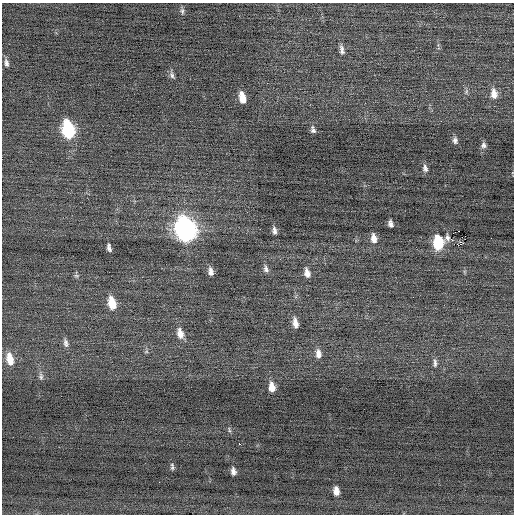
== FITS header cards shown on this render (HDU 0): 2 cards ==
NAXIS1  =                  512 / Axis length
NAXIS2  =                  512 / Axis length

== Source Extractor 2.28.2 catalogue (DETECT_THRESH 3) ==
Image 512 x 512 px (HDU 0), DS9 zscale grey, 1 PNG px = 1 image px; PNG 516 x 516 px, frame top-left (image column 1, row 512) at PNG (2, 3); no overlay
Background 0.00678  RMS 0.68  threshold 2.04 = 3 sigma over >= 5 px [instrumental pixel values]
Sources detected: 43; all 43 listed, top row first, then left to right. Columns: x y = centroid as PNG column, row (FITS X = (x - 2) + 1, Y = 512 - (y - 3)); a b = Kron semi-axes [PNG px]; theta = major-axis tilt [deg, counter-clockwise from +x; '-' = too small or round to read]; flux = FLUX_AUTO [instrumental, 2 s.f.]
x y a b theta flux
182 11 9 5 -89 120
342 50 13 6 -79 200
6 63 10 5 -77 150
172 75 9 6 -71 140
466 91 8 4 89 89
494 94 13 8 -83 390
242 98 10 5 -77 560
441 121 2 2 - 20
68 130 13 8 -78 4300
313 130 9 5 -72 130
455 140 8 6 -81 150
483 145 8 7 - 150
425 168 9 6 -80 150
390 224 6 4 -75 150
185 229 14 10 -75 20000
274 231 9 5 -81 170
458 231 2 2 - 260
374 238 11 6 -82 330
491 238 2 2 - 26
450 239 8 3 -28 180
438 243 11 8 -88 2200
461 244 3 3 - 110
458 245 2 2 - 360
109 248 9 4 -77 150
266 269 10 6 -76 160
211 272 10 6 -80 230
307 273 12 7 -77 280
76 276 8 5 -19 85
112 303 14 8 -77 800
295 323 12 6 -80 330
180 333 14 8 -77 400
66 343 12 6 -78 180
146 352 6 4 18 64
318 354 11 7 -82 280
10 359 15 8 -77 660
435 363 12 5 -87 150
41 376 10 6 -87 140
272 387 10 6 -82 440
229 430 9 3 -77 74
239 444 3 2 - 670
172 466 10 4 -86 100
233 471 7 5 -79 190
336 491 8 5 -83 300